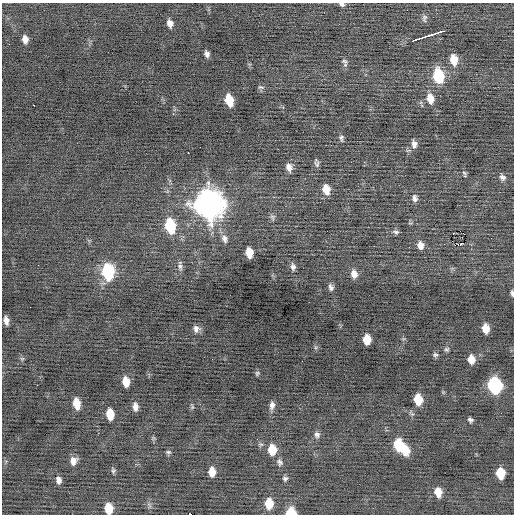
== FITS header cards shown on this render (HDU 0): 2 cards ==
NAXIS1  =                  512 / Axis length
NAXIS2  =                  512 / Axis length

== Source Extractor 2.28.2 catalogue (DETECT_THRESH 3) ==
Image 512 x 512 px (HDU 0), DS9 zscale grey, 1 PNG px = 1 image px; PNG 516 x 516 px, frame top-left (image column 1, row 512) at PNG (2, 3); no overlay
Background -0.0371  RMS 0.72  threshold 2.16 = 3 sigma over >= 5 px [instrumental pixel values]
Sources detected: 79; all 79 listed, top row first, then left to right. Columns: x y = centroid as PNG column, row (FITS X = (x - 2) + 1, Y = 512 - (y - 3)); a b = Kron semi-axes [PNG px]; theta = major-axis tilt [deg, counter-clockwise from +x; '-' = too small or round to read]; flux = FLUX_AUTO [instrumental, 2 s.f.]
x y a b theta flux
342 4 7 4 -19 140
424 18 11 6 86 160
170 23 8 6 -77 270
439 32 12 3 19 1400
430 35 13 2 18 1700
25 39 7 5 -84 270
416 39 9 3 16 500
9 44 2 2 - 330
207 54 6 5 - 170
454 60 11 7 -80 740
345 61 9 6 -30 130
438 76 12 8 -79 2800
261 87 8 5 -7 96
430 99 12 8 -75 570
229 100 10 6 -74 1100
33 105 3 2 - 200
173 114 2 2 - 120
441 121 2 2 - 340
341 138 9 6 -88 120
414 144 11 7 -82 220
188 153 3 2 - 500
317 164 9 6 -77 120
289 167 10 8 -71 280
464 174 8 5 -79 85
502 177 8 7 - 170
326 189 10 7 -76 590
415 198 9 6 -80 180
208 204 14 11 -75 58000
273 217 8 7 - 130
170 226 12 8 -79 2600
460 231 2 2 - 21
396 232 9 5 -7 130
224 239 12 8 -72 260
461 244 3 3 - 200
420 245 9 7 -82 330
249 252 8 6 -82 800
180 266 14 5 -87 190
293 267 10 7 -83 190
108 272 12 8 -81 4300
354 274 10 7 -78 340
331 287 8 6 -74 160
512 293 7 3 -86 94
30 307 2 2 - 35
6 320 8 5 -81 260
486 328 8 6 -82 600
196 329 9 8 - 220
367 339 8 6 -87 720
447 349 6 5 - 87
435 355 7 6 - 100
22 359 6 5 - 77
471 359 8 6 -74 500
257 373 6 6 - 80
126 382 9 6 -81 700
37 385 2 2 - 130
494 385 10 8 -75 6600
418 399 9 7 -80 980
77 404 9 6 -81 730
272 405 10 6 78 210
135 407 9 5 -87 270
192 407 8 4 -82 74
110 414 9 6 -83 920
470 420 5 4 - 120
317 435 9 8 - 160
398 445 10 7 -82 1500
272 450 10 8 -88 960
405 450 10 8 -79 820
168 452 7 4 -9 83
73 461 10 8 78 320
280 462 10 8 -61 180
113 470 8 5 -86 97
212 472 8 6 -87 560
500 473 9 7 -85 970
285 478 6 6 - 110
59 480 8 6 -79 200
438 492 10 7 -75 530
269 503 10 7 -90 930
108 508 9 6 -83 1100
291 512 8 7 - 1100
189 514 3 2 - 380
At the frame edge (FLAGS 8, measured only in part): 5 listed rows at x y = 342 4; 512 293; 108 508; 291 512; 189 514